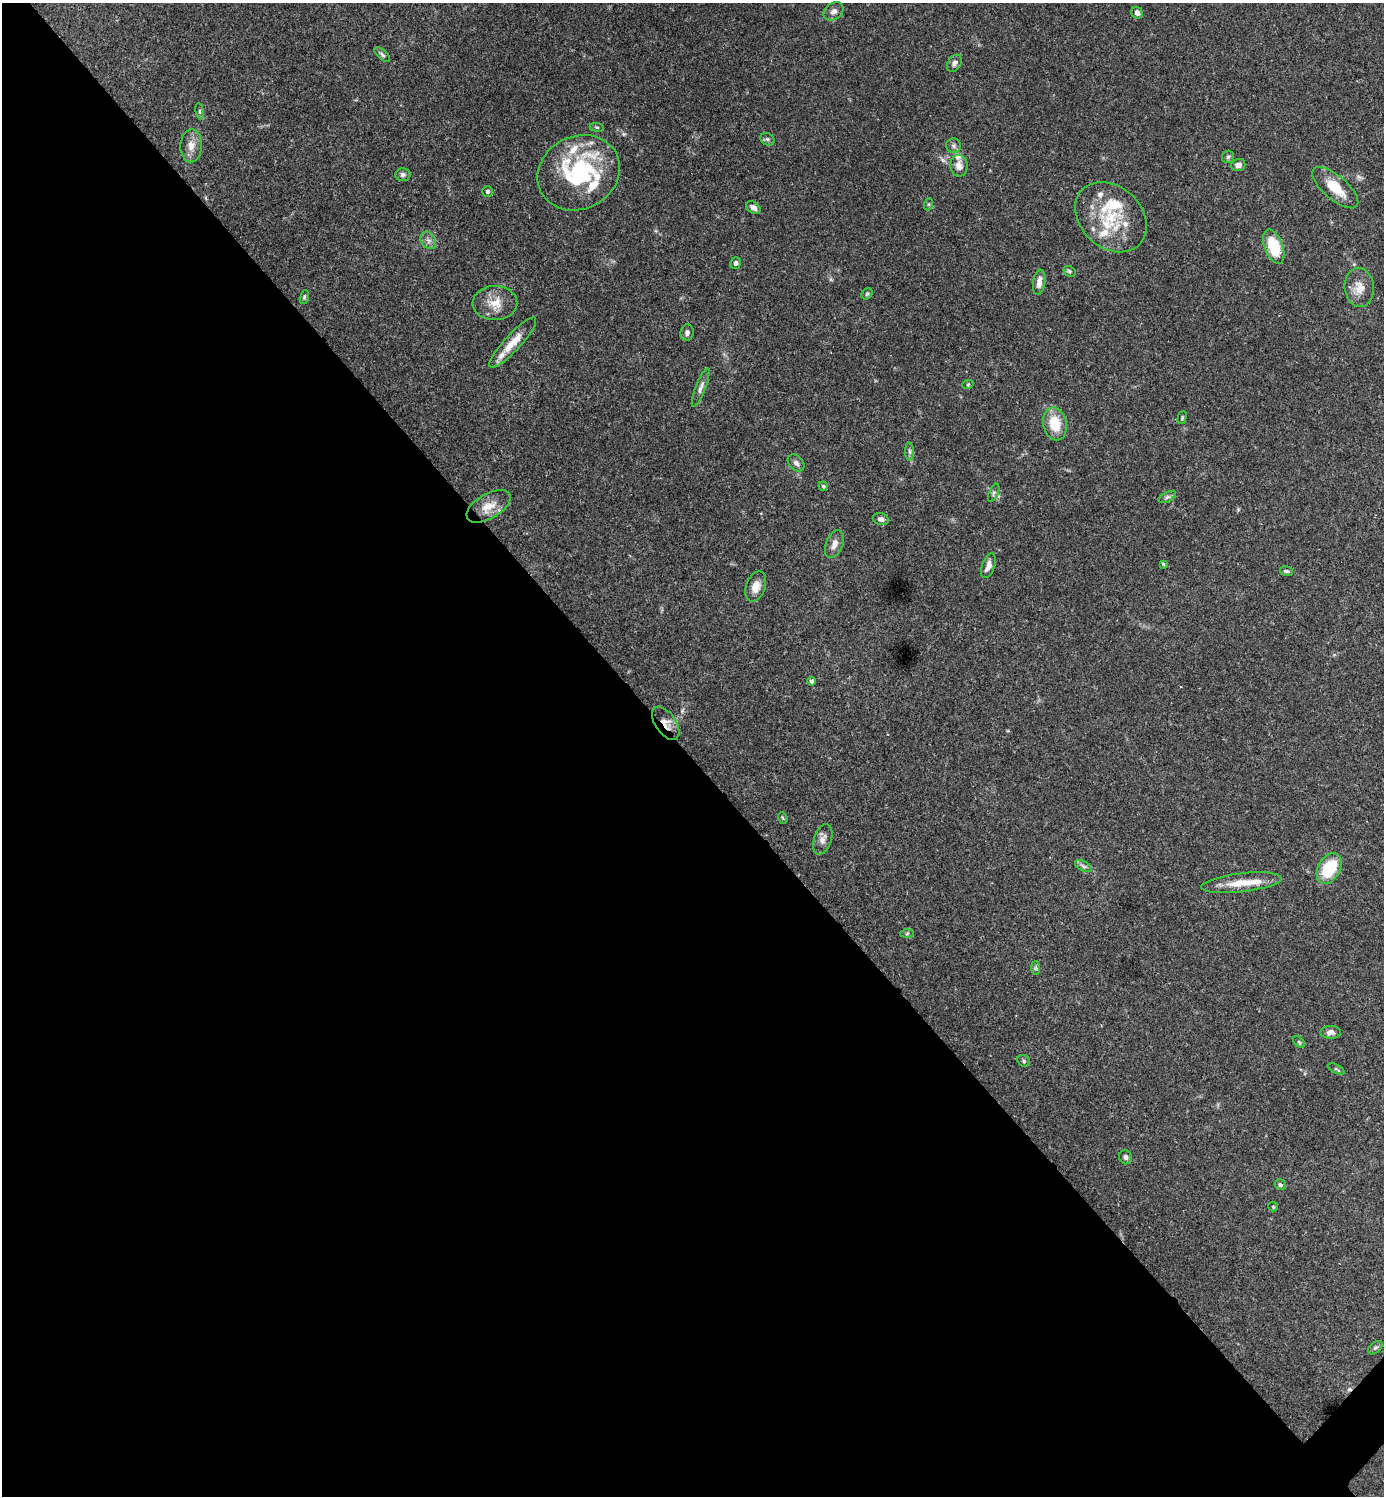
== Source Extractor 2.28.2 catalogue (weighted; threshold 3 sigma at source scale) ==
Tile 9 of 4 x 4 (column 1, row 3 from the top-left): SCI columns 301-1682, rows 1498-2991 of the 5985 x 5985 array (HDU 1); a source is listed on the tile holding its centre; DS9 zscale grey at full resolution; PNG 1386 x 1498 px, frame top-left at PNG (2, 3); each listed source drawn as its Kron ellipse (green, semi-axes under 4 px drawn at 4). Shown black and unused: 50% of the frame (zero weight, under 3 of 4 exposures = <1% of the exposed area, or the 3 px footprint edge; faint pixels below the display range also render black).
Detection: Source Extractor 2.28.2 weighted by HDU 2 'WHT'; one run over the whole footprint, this tile lists its part. Background 0.153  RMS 0.0046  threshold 0.0206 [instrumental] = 3 sigma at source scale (4.5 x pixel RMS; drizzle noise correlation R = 1.50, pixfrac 1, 0.05/0.05 arcsec/px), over >= 5 px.
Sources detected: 76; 1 cosmic-ray / hot-pixel residue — neither listed nor drawn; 12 inside a brighter listed object's ellipse — not listed separately; the other 63 listed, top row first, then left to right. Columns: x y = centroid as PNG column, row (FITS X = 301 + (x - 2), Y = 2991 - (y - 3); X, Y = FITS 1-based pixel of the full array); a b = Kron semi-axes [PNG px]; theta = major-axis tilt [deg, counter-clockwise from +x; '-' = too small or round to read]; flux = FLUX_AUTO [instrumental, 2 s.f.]
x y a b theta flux
834 11 11 8 36 2.4
1137 13 6 5 - 2.6
382 55 9 4 -42 1
954 63 9 6 57 1.7
200 111 8 4 -82 0.8
597 127 7 3 -8 0.58
767 139 7 6 - 1.1
191 146 16 11 88 4.4
954 146 7 7 - 1.3
1228 157 6 6 - 0.92
1238 165 7 5 16 2.3
959 166 11 8 -81 3.4
579 173 42 36 28 52
403 175 7 6 - 1.2
1335 188 28 12 -40 11
487 191 5 5 - 0.99
929 204 6 4 71 0.66
753 208 8 5 -37 2.3
1111 217 40 30 -43 24
428 240 9 7 -55 1.9
1274 247 18 9 -70 17
736 263 6 5 - 1.2
1069 271 6 5 - 0.79
1039 282 13 6 82 3.2
1359 288 19 14 -85 5.9
867 294 6 5 - 0.67
304 297 7 4 76 0.67
495 303 22 17 -1 7.6
687 333 8 6 83 1.6
513 342 33 8 47 7.8
968 384 5 3 - 0.46
701 388 21 5 69 2.1
1182 418 7 4 76 0.57
1055 424 17 11 -78 12
910 452 9 4 -89 1.1
796 463 10 7 -45 1.7
823 486 5 4 - 0.77
994 493 10 4 67 0.98
1167 497 9 5 26 1.2
489 506 24 12 30 7.1
881 519 8 6 -13 1.7
834 544 14 8 67 3.1
1163 564 4 4 - 0.58
988 566 13 6 70 3.3
1286 571 7 5 -15 0.75
756 587 15 9 71 4.8
811 681 4 4 - 1.1
666 723 19 10 -55 4.6
783 818 6 3 -70 0.48
823 839 16 8 71 2.9
1083 866 9 5 -27 1.1
1329 868 16 11 60 20
1241 883 40 9 7 9.7
907 934 6 4 2 0.65
1036 968 7 4 -89 0.9
1331 1032 10 6 0 2.3
1299 1042 7 4 -45 0.64
1024 1061 7 5 -34 0.85
1336 1069 9 3 -28 0.75
1126 1157 7 6 - 1.3
1280 1185 6 5 - 1
1273 1207 5 4 - 0.48
1375 1348 8 5 39 0.98
Overlapping masked pixels (flux is a lower limit): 1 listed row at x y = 666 723